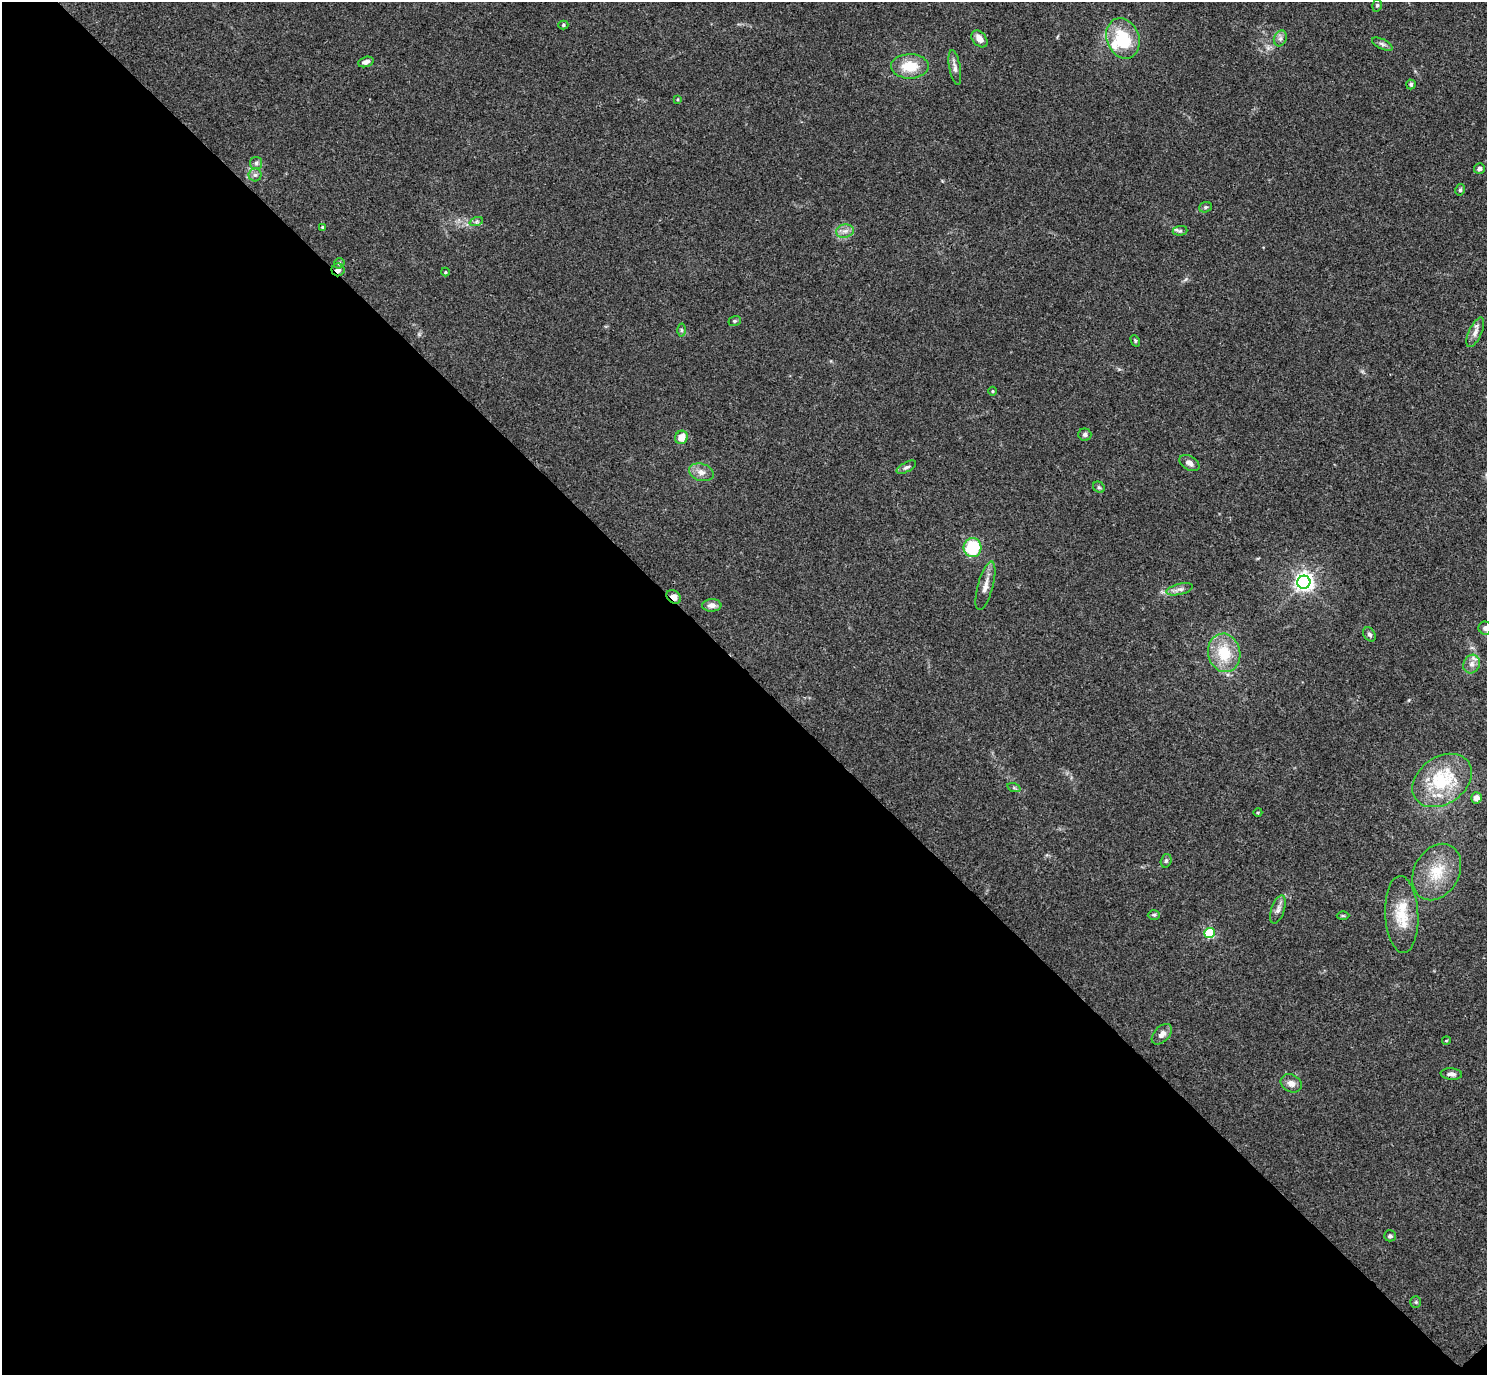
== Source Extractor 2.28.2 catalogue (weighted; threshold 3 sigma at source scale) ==
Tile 14 of 4 x 4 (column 2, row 4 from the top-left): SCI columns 1530-3014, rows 198-1570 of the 6029 x 6028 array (HDU 1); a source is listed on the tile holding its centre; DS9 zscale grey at full resolution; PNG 1489 x 1377 px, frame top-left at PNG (2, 2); each listed source drawn as its Kron ellipse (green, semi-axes under 4 px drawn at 4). Shown black and unused: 51% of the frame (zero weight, under 3 of 4 exposures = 5% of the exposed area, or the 3 px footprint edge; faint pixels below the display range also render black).
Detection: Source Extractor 2.28.2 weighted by HDU 2 'WHT'; one run over the whole footprint, this tile lists its part. Background 0.0522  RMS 0.0045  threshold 0.0202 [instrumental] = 3 sigma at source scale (4.5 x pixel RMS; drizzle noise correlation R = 1.50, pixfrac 1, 0.05/0.05 arcsec/px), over >= 5 px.
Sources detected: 63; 2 inside a brighter listed object's ellipse — not listed separately; the other 61 listed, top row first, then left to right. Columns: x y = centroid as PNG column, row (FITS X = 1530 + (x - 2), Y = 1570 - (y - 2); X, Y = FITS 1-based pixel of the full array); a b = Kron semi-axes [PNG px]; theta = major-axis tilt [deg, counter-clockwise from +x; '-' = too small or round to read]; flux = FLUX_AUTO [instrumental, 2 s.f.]
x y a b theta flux
1377 5 6 5 - 0.82
563 25 5 4 - 0.69
1123 38 21 16 -69 22
1280 38 8 6 69 1.5
979 39 9 6 -49 3.5
1382 44 11 5 -26 1.3
366 62 8 5 17 2.1
910 66 19 12 0 12
955 68 17 5 -80 2.1
1411 84 5 5 - 0.92
678 99 4 3 - 0.4
256 163 6 6 - 1.2
1479 169 5 5 - 1.7
255 175 6 6 - 1.2
1460 190 6 4 77 0.82
1205 207 6 5 - 0.82
476 222 7 4 19 0.87
323 227 3 3 - 0.7
845 231 9 6 12 2.2
1180 231 7 5 6 0.89
339 263 6 4 46 0.64
338 270 6 6 - 1.9
445 272 4 4 - 0.47
735 321 6 5 - 0.72
681 330 6 4 -89 0.67
1475 332 16 6 66 2.7
1135 341 6 4 -61 0.58
993 391 4 3 - 0.38
1085 435 6 6 - 1.1
681 437 7 6 - 5.9
1189 463 11 7 -30 2.1
906 467 11 5 28 1.3
701 472 12 8 -17 3.2
1099 487 6 5 - 0.79
973 548 9 9 - 25
1304 582 6 6 - 230
985 586 25 7 75 3.8
1180 589 14 5 12 2
674 597 8 6 -39 2.9
712 605 9 6 2 2.6
1485 628 7 6 - 1.7
1369 634 8 5 -54 1.2
1224 653 19 16 -77 15
1472 664 10 8 63 2.5
1442 780 32 23 35 32
1014 788 7 4 -18 0.74
1476 798 5 5 - 3.5
1258 812 4 3 - 0.4
1166 861 7 5 72 0.91
1437 872 30 22 60 16
1278 910 15 6 72 2.2
1402 914 38 16 -87 15
1154 915 6 5 - 0.77
1343 916 6 4 0 0.55
1210 933 5 5 - 28
1162 1034 12 7 46 2.7
1446 1041 4 3 - 0.42
1451 1074 11 5 -4 1.9
1291 1083 11 8 -29 2.8
1390 1236 6 5 - 0.89
1416 1302 5 5 - 0.65
Overlapping masked pixels (flux is a lower limit): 2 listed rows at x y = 338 270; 674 597
Isophote crosses this tile's border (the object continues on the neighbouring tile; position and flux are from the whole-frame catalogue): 1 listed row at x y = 1485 628